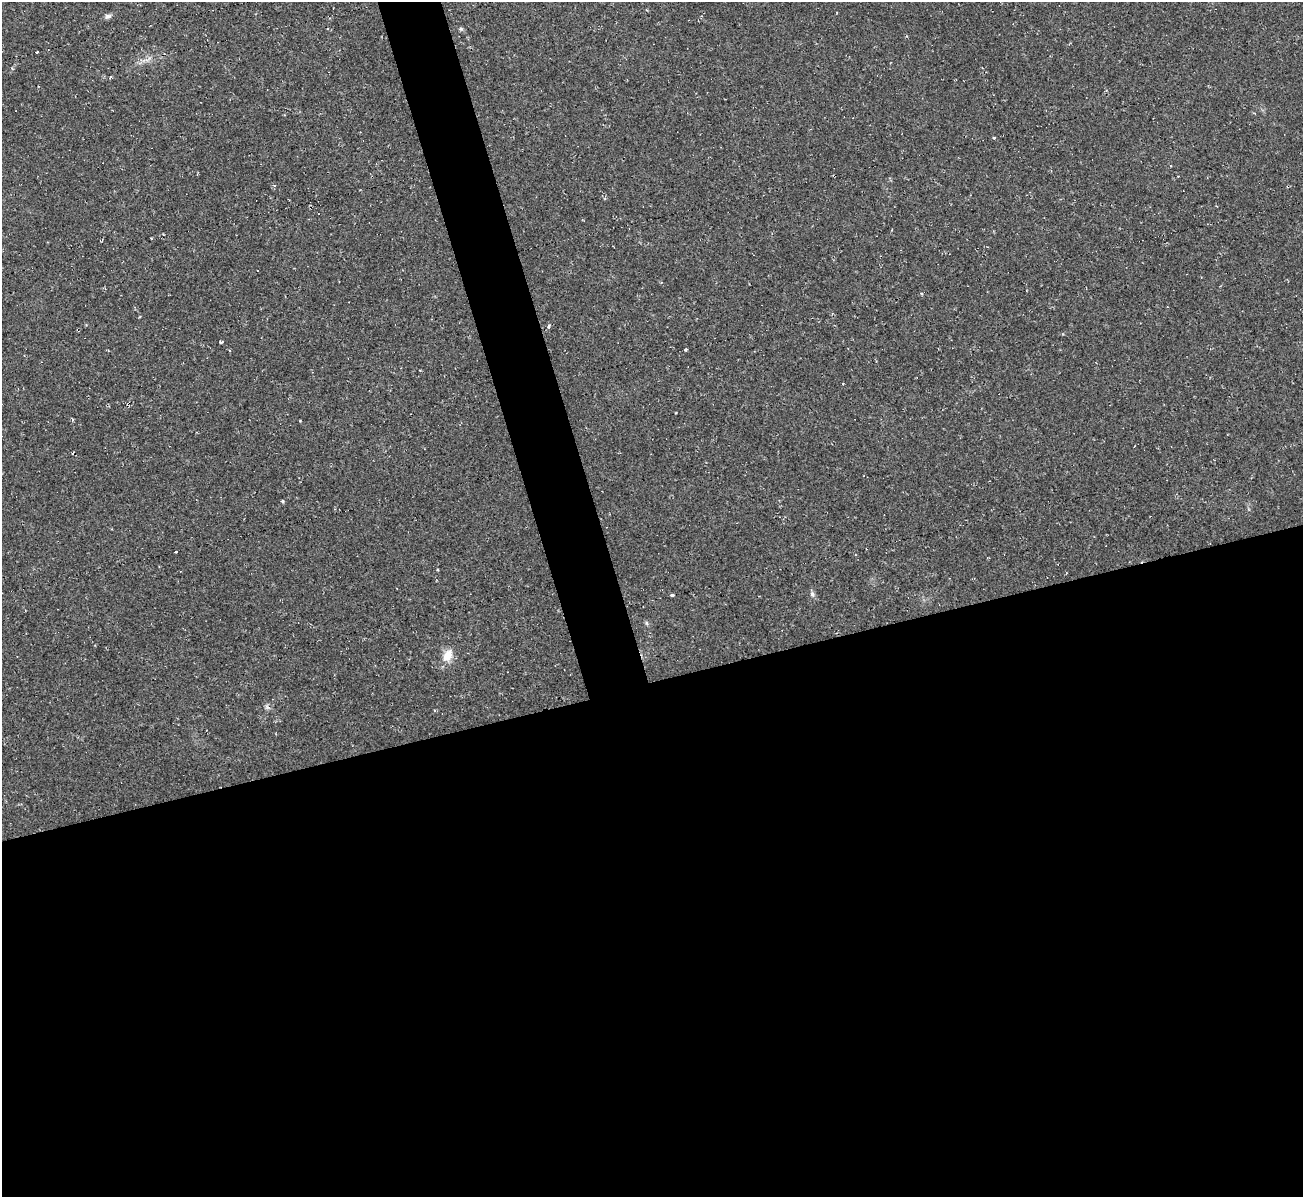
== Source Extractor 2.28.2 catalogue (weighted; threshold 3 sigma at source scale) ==
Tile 15 of 4 x 4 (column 3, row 4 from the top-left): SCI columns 2602-3902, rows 142-1336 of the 5202 x 5184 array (HDU 1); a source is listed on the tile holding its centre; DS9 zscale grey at full resolution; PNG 1305 x 1199 px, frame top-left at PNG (2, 2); no overlay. Shown black and unused: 46% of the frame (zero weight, under 2 of 3 exposures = <1% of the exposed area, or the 3 px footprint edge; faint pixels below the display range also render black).
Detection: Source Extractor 2.28.2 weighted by HDU 2 'WHT'; one run over the whole footprint, this tile lists its part. Background 0.0513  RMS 0.0069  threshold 0.031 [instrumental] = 3 sigma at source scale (4.5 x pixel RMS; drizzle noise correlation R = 1.50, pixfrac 1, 0.05/0.05 arcsec/px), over >= 5 px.
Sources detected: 12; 1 cosmic-ray / hot-pixel residue — not listed; the other 11 listed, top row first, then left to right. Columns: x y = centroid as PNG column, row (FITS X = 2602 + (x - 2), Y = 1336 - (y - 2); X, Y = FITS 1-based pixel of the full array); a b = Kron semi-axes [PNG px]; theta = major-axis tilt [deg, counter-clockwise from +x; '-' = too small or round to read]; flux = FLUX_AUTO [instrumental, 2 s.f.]
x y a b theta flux
108 16 8 6 20 2
461 29 6 4 -43 1.1
37 52 3 2 - 1.6
994 137 3 3 - 2.4
549 325 5 4 - 1.1
686 349 3 3 - 1.5
176 552 4 3 - 3.5
812 594 6 6 - 1.5
672 595 3 3 - 8.8
647 623 6 4 -70 0.97
448 655 16 11 62 8.7